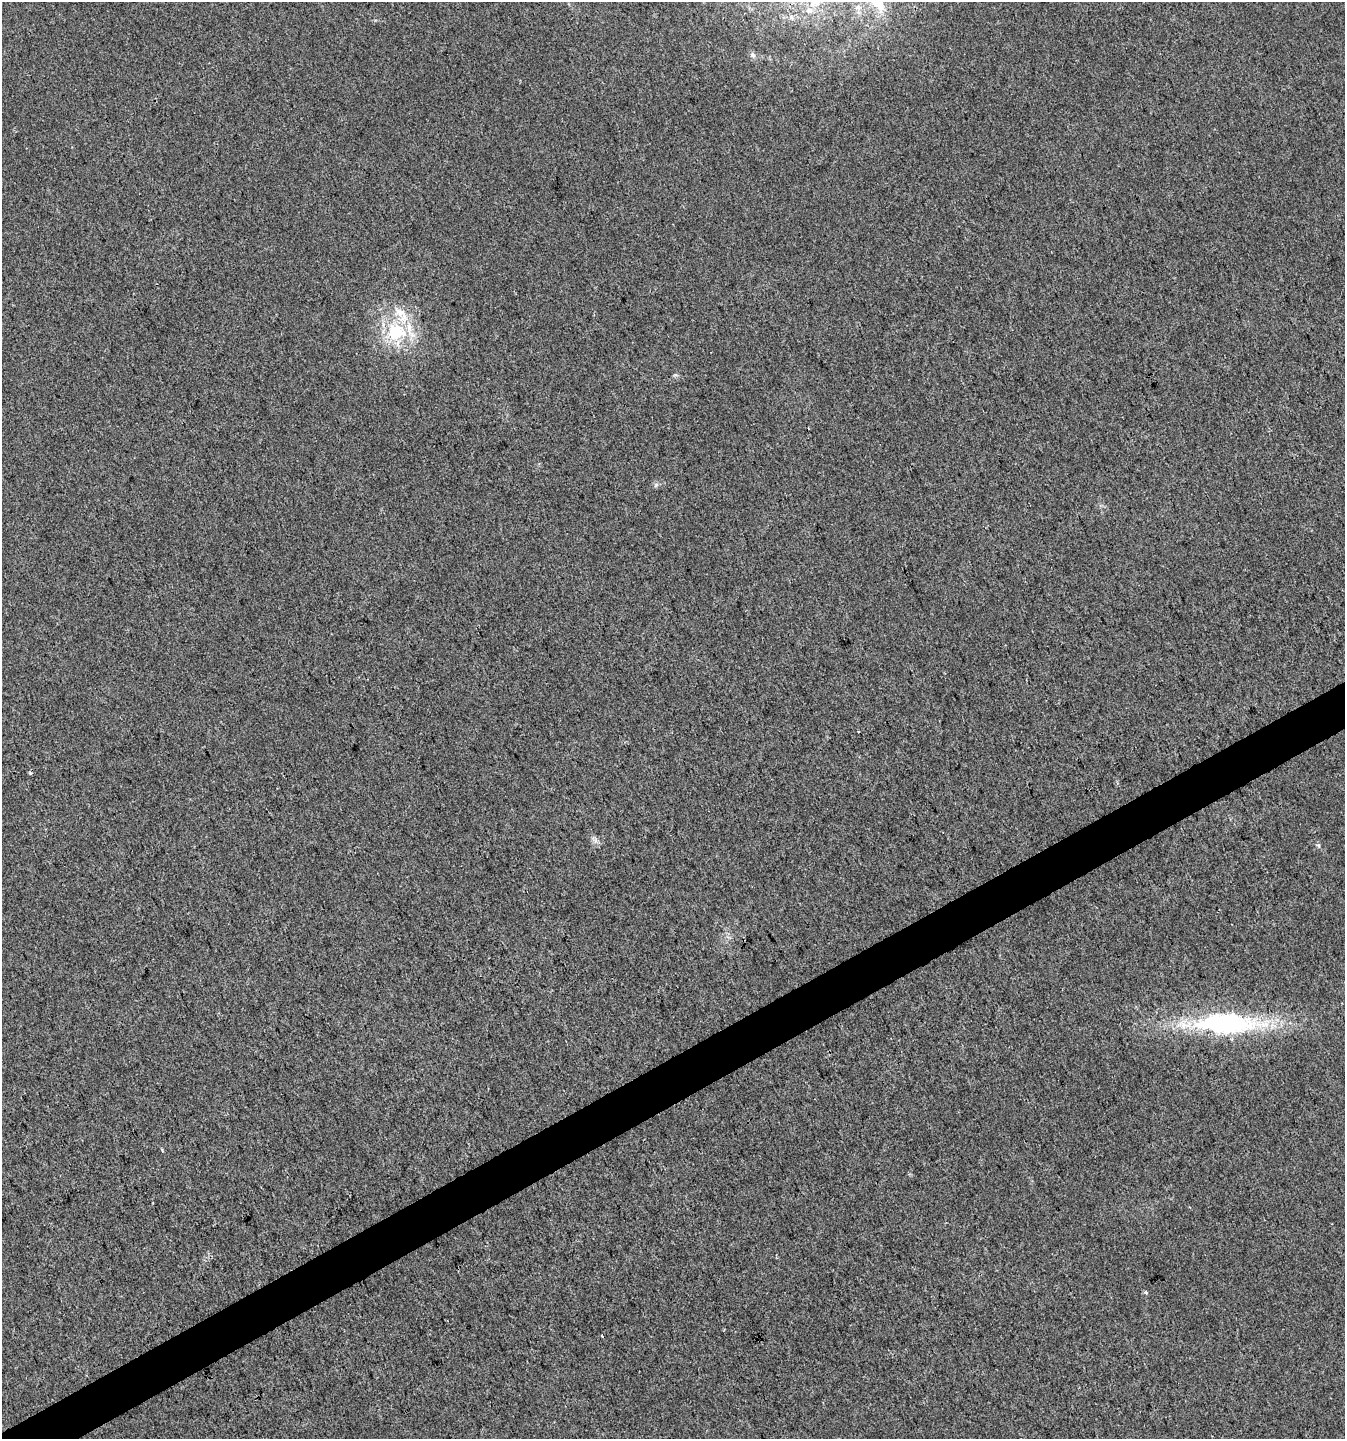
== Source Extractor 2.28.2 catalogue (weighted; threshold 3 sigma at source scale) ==
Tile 7 of 4 x 4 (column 3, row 2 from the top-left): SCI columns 2784-4126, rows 2876-4312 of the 5627 x 5748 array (HDU 1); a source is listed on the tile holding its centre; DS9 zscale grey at full resolution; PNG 1347 x 1441 px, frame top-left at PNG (2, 2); no overlay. Shown black and unused: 3% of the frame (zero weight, under 3 of 4 exposures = <1% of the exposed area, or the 3 px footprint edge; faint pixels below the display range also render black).
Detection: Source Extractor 2.28.2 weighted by HDU 2 'WHT'; one run over the whole footprint, this tile lists its part. Background 0.00553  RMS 0.0034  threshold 0.0153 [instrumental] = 3 sigma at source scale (4.5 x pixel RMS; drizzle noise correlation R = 1.50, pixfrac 1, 0.0396/0.0396 arcsec/px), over >= 5 px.
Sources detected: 9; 2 cosmic-ray / hot-pixel residue — not listed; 2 inside a brighter listed object's ellipse — not listed separately; the other 5 listed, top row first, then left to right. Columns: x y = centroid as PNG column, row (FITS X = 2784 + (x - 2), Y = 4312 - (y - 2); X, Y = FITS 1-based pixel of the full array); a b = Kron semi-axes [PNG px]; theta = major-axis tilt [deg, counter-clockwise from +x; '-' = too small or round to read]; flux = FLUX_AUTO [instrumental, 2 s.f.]
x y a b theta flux
810 10 10 7 -27 2.2
753 55 8 7 - 1
396 332 29 25 -8 19
1226 1023 90 26 -1 56
1146 1293 3 3 - 1